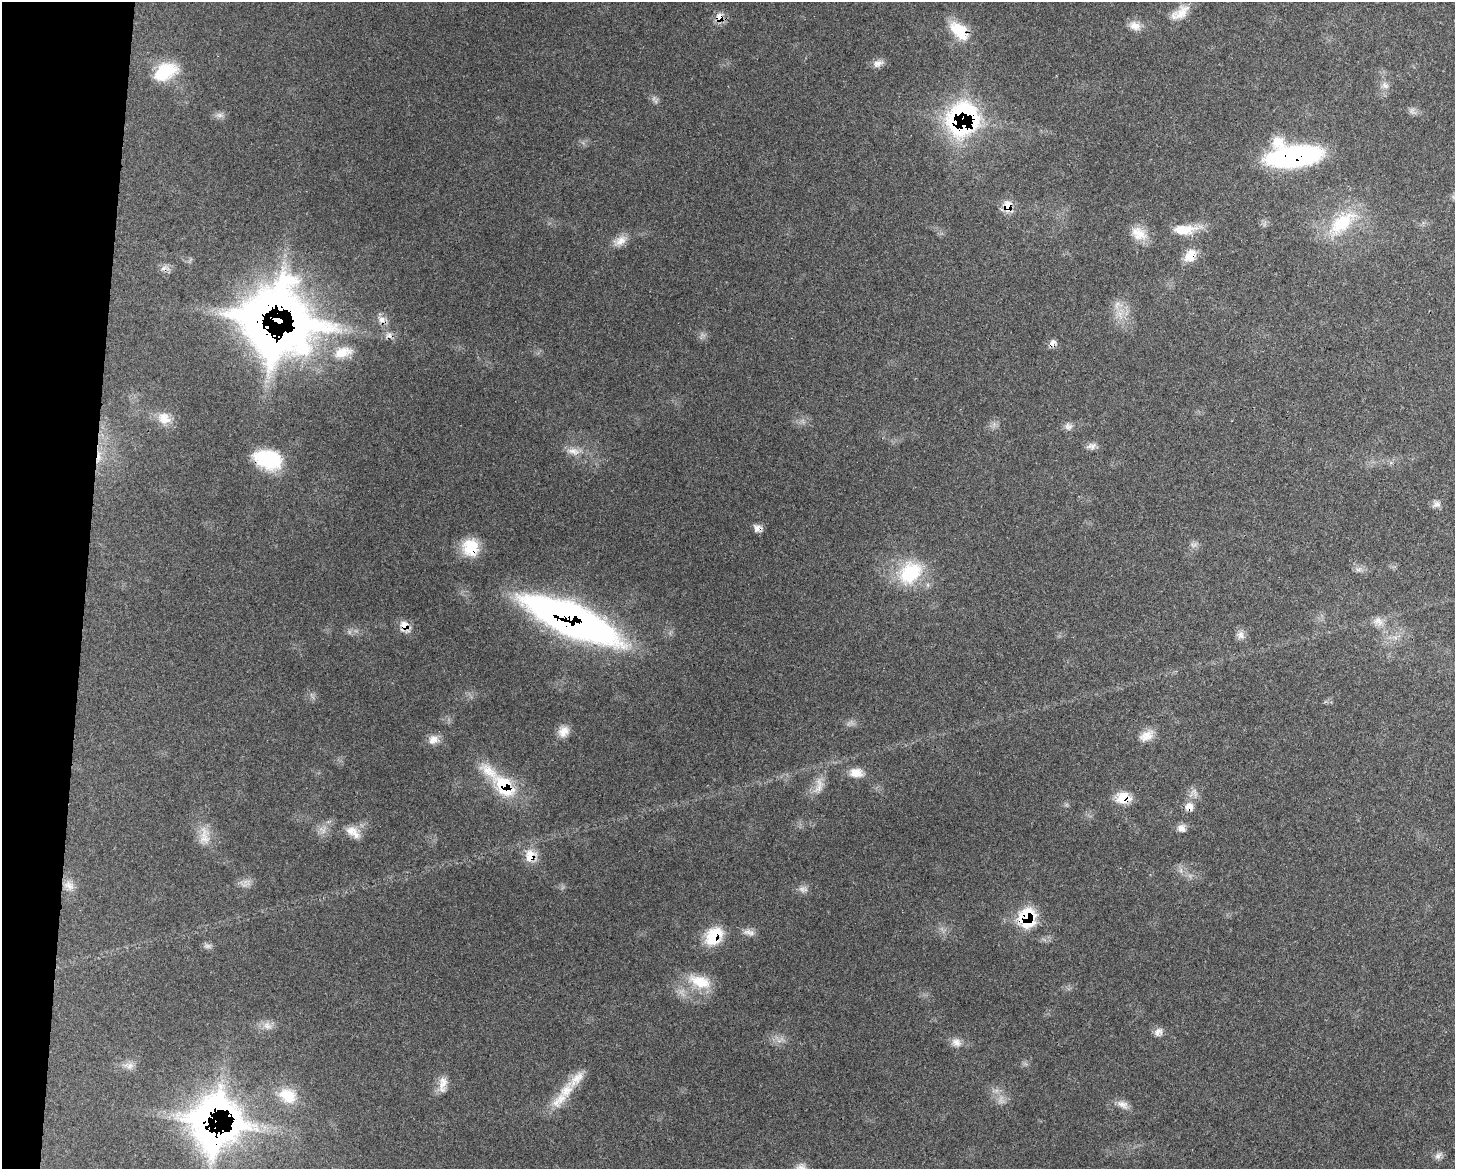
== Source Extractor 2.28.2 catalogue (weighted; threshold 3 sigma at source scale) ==
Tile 7 of 3 x 4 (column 1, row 3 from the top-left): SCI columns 298-1750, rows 1248-2414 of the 4841 x 4829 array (HDU 1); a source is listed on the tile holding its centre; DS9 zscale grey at full resolution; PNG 1457 x 1171 px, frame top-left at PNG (2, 2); no overlay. Shown black and unused: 6% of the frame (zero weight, under 3 of 4 exposures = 9% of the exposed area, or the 3 px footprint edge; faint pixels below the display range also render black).
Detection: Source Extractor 2.28.2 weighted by HDU 2 'WHT'; one run over the whole footprint, this tile lists its part. Background 0.44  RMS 0.0075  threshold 0.0338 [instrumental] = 3 sigma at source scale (4.5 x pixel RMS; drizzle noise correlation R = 1.50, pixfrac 1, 0.05/0.05 arcsec/px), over >= 5 px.
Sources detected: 79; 5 too faint to see at this stretch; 3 inside a brighter object's white glare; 1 cosmic-ray / hot-pixel residue — not listed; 5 inside a brighter listed object's ellipse — not listed separately; the other 65 listed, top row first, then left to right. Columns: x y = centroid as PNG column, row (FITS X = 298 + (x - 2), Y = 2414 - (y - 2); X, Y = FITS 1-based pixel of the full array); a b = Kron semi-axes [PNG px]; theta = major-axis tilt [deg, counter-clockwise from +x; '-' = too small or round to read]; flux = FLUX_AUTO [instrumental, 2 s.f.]
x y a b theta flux
1182 13 27 15 38 13
719 17 15 10 83 7.1
1135 26 16 11 -27 7.2
959 31 30 17 -44 24
878 63 14 9 21 5.2
165 72 31 19 28 30
1385 85 11 8 -53 4.1
219 115 11 7 0 3.5
963 119 14 13 - 440
1292 156 48 21 3 150
1008 206 15 11 -78 11
1342 223 47 21 39 42
1184 230 30 13 4 18
1139 234 23 15 -31 13
620 241 21 11 33 8.7
1190 255 18 12 61 12
1118 305 14 10 19 7.1
381 319 13 9 -68 5.9
277 320 76 69 -22 2500
389 335 10 10 - 4.5
1052 343 11 7 59 3.7
164 418 19 15 -43 11
1068 426 11 9 -20 3.7
1092 446 14 8 12 4
573 451 20 10 -13 8.5
98 457 21 7 83 9.3
268 459 33 21 -16 42
1437 504 11 9 23 3.6
758 528 11 9 -16 4.3
470 547 21 19 -71 23
1358 569 10 5 0 2.6
910 573 35 26 45 46
572 620 85 25 -24 430
1378 621 15 11 -32 6.5
404 626 16 12 -63 7.8
1240 635 12 9 -85 4.5
564 731 15 13 57 7.6
1146 736 21 12 26 9.6
433 739 14 12 50 6.6
856 773 18 12 -5 9.4
819 785 27 11 81 10
504 786 35 21 -48 42
1194 792 14 8 -55 4.4
1123 798 17 14 4 15
1189 807 13 11 -71 6.4
1182 828 11 10 - 4.4
351 831 16 14 5 9.6
204 836 29 14 -85 13
530 856 18 14 77 13
69 885 16 12 -41 7.6
802 889 11 9 -9 4
1027 917 12 10 75 74
749 932 17 8 -13 4.7
714 936 23 18 50 26
700 982 33 17 -19 23
267 1026 14 11 -32 6
1158 1032 13 9 43 4.3
956 1042 14 12 -33 6.1
443 1083 20 12 66 8.5
288 1096 26 19 -30 20
559 1100 29 14 45 16
1123 1104 17 9 -26 5.8
219 1107 115 33 -26 350
1438 1156 11 8 49 3.5
801 1168 16 12 -88 6.7
Overlapping masked pixels (flux is a lower limit): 21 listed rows (the first 20) at x y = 719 17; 959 31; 963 119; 1292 156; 1008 206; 1190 255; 277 320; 1052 343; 98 457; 268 459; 758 528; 470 547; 572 620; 404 626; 504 786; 1123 798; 1189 807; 530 856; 1027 917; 714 936
Isophote crosses this tile's border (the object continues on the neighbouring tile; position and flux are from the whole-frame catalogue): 1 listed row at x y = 801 1168